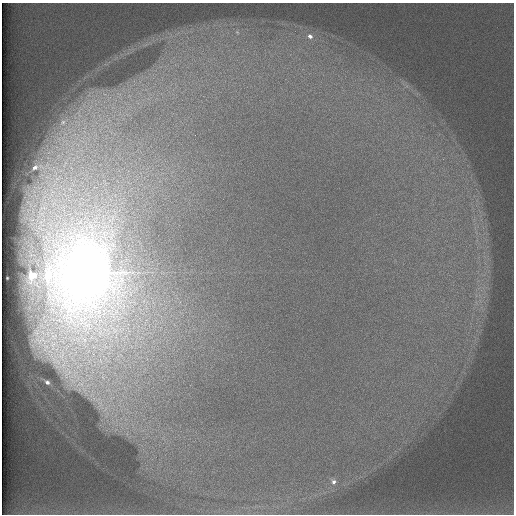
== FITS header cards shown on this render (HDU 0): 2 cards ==
NAXIS1  =                  512 /
NAXIS2  =                  512 /

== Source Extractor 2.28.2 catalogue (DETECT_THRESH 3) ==
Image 512 x 512 px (HDU 0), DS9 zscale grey, 1 PNG px = 1 image px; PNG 516 x 516 px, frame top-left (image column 1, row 512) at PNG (2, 3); no overlay
Background 101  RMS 3.4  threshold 10.3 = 3 sigma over >= 5 px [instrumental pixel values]
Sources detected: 9; all 9 listed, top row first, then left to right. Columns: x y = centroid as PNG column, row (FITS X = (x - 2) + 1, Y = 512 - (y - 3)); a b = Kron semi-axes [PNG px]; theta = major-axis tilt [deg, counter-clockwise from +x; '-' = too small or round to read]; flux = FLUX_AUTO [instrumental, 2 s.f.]
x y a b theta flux
237 32 6 4 -44 380
310 36 8 7 - 1100
63 122 11 8 33 1700
65 164 20 7 67 3800
35 167 7 5 31 930
31 275 5 5 - 2400
85 275 75 34 72 560000
47 382 13 6 -32 1700
334 482 7 7 - 1100